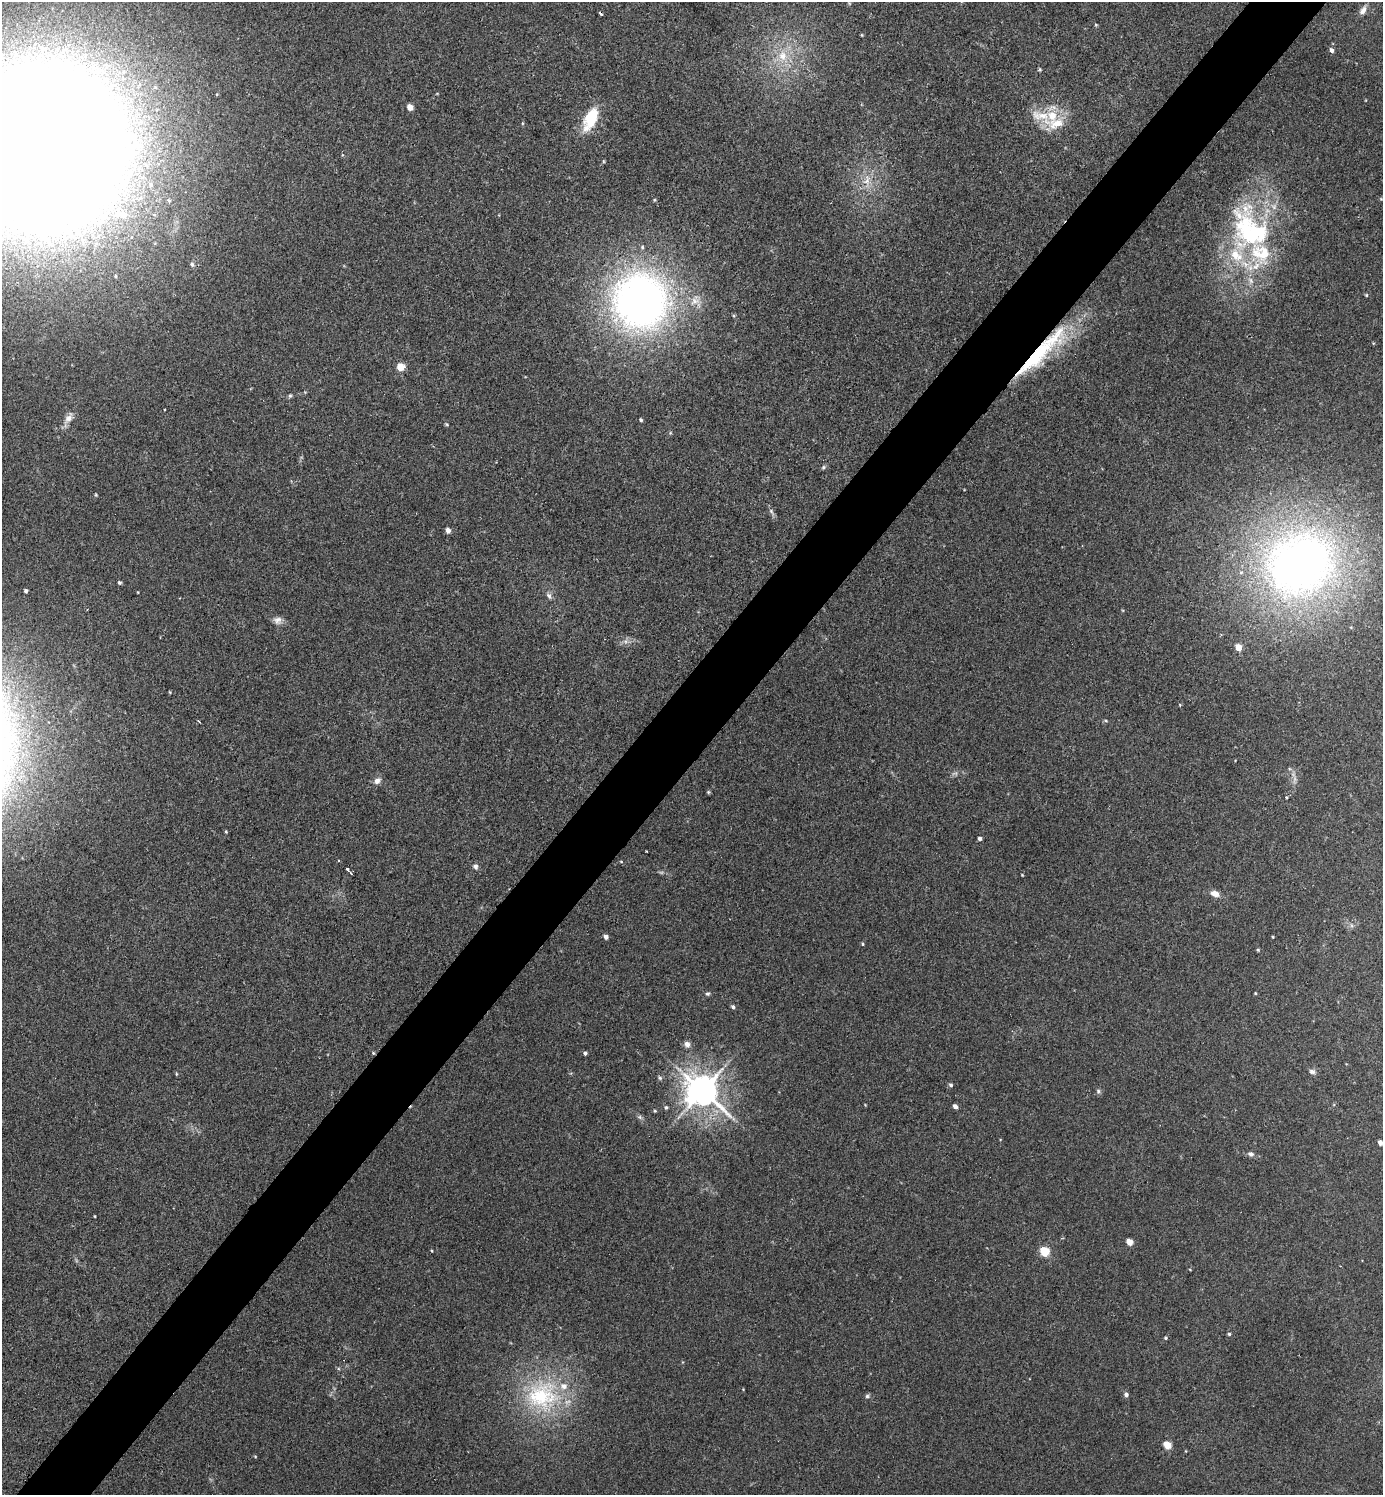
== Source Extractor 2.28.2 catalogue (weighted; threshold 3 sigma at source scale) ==
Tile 10 of 4 x 4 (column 2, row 3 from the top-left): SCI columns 1708-3088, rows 1533-3025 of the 6045 x 6042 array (HDU 1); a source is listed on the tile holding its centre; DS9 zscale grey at full resolution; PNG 1385 x 1497 px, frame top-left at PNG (2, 2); no overlay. Shown black and unused: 5% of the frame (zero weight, under 2 of 3 exposures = <1% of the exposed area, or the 3 px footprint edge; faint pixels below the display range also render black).
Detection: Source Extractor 2.28.2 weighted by HDU 2 'WHT'; one run over the whole footprint, this tile lists its part. Background 0.0433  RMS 0.0074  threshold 0.0333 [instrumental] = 3 sigma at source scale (4.5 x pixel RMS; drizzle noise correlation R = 1.50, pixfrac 1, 0.05/0.05 arcsec/px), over >= 5 px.
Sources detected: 103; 3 too faint to see at this stretch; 2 inside a brighter object's white glare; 1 cosmic-ray / hot-pixel residue — not listed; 12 inside a brighter listed object's ellipse — not listed separately; the other 85 listed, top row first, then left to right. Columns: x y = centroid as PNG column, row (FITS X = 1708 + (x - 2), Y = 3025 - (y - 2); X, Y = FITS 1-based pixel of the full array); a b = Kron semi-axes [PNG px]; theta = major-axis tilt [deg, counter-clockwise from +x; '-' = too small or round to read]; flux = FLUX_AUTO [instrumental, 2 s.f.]
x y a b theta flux
1363 10 13 7 59 4.1
862 35 4 4 - 0.7
1332 50 5 4 - 2.9
782 56 15 12 73 14
1040 69 5 4 - 0.89
410 107 5 4 - 9.7
1041 116 40 17 -24 21
591 120 20 17 -78 21
41 148 101 95 24 4400
603 161 5 3 - 0.78
867 181 20 10 79 11
169 201 6 5 - 1.5
124 214 20 13 -12 18
1261 253 175 47 -65 120
192 264 6 5 - 1.9
115 276 4 4 - 0.82
1366 295 4 4 - 0.73
640 301 64 62 -85 370
1042 351 88 16 45 78
400 367 5 5 - 16
305 392 4 4 - 0.62
290 396 6 5 - 1.1
68 418 22 8 61 6.6
641 420 4 4 - 1.2
447 424 5 3 - 0.79
670 433 5 3 - 0.82
823 467 6 5 - 1.3
96 495 4 4 - 0.75
771 511 7 4 -46 1.8
448 530 6 5 - 3.1
1300 564 93 82 33 530
119 582 5 4 - 1.3
26 591 4 4 - 2.1
549 596 10 6 -58 2.6
277 620 11 10 - 4.3
626 641 7 6 - 2.6
1238 647 5 4 - 11
1106 720 5 3 - 0.86
199 722 3 2 - 1.4
377 781 10 8 41 3.7
708 792 5 4 - 0.98
1286 797 4 3 - 0.78
226 832 4 3 - 0.74
980 838 4 4 - 2
621 861 5 3 - 0.64
475 866 8 7 - 2.4
347 869 4 3 - 4.5
351 873 3 2 - 0.95
1022 875 3 3 - 0.6
1215 894 10 6 -22 5.9
606 937 4 4 - 4.5
1273 937 3 2 - 0.69
862 944 5 3 - 0.82
1258 950 5 4 - 0.8
1255 993 4 3 - 0.61
708 994 6 5 - 1.4
733 1007 5 4 - 1.7
687 1044 7 6 - 3.9
373 1053 5 4 - 0.87
585 1053 4 4 - 1.7
1312 1072 9 6 -7 2.6
176 1074 5 3 - 0.71
660 1078 7 5 -33 1.5
951 1085 5 4 - 1.5
702 1091 11 10 - 1400
1098 1091 7 5 -90 1.5
865 1105 3 3 - 0.54
955 1106 4 4 - 4.5
666 1107 5 4 - 1.2
655 1111 4 3 - 0.89
640 1117 8 6 -22 1.7
1380 1143 4 4 - 4.2
1251 1154 8 6 -16 2.3
94 1216 3 2 - 0.62
1129 1242 5 4 - 14
431 1251 4 3 - 0.68
1044 1251 6 5 - 35
1190 1270 4 2 - 0.55
1229 1334 4 4 - 1.1
1166 1338 4 4 - 1
1126 1394 5 5 - 2.1
542 1396 52 45 0 96
867 1396 6 5 - 1.5
1167 1445 5 4 - 21
255 1456 5 3 - 0.6
Overlapping masked pixels (flux is a lower limit): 2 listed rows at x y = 1042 351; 373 1053
Isophote crosses this tile's border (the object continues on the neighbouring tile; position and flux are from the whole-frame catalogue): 2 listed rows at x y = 41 148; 1380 1143